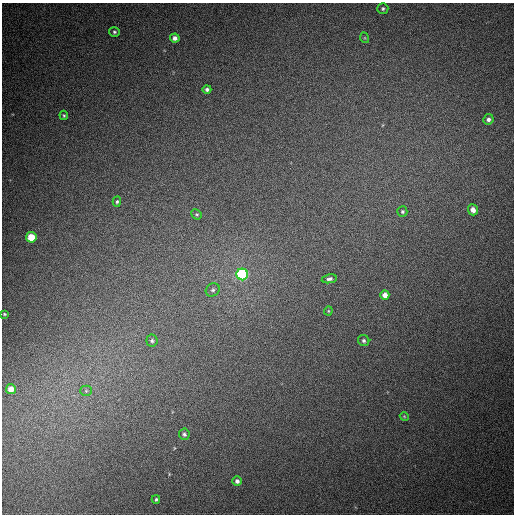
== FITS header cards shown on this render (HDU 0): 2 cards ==
NAXIS1  =                  512
NAXIS2  =                  512

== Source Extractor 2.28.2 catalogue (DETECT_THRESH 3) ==
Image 512 x 512 px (HDU 0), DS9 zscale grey, 1 PNG px = 1 image px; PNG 516 x 516 px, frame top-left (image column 1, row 512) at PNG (2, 3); each listed source drawn as its Kron ellipse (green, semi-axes under 4 px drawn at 4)
Background 493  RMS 14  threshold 41.3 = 3 sigma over >= 5 px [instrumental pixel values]
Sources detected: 26; all 26 listed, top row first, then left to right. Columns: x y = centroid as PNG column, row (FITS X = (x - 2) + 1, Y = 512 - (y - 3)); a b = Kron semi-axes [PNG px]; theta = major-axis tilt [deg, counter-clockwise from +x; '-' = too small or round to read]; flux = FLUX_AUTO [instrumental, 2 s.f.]
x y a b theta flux
383 8 5 5 - 1800
114 32 5 4 - 1600
175 38 5 4 - 3900
365 38 5 3 - 840
207 89 4 4 - 2200
64 115 4 3 - 1100
488 119 5 5 - 3000
117 202 5 4 - 1400
473 210 5 5 - 6500
402 212 5 5 - 1600
197 214 5 4 - 1400
31 237 5 5 - 26000
242 274 6 5 - 190000
329 279 7 4 10 2400
213 290 7 6 - 2400
385 295 5 4 - 6500
328 311 4 4 - 920
4 314 3 3 - 1000
364 340 6 5 - 2100
152 341 6 5 - 2100
11 389 5 5 - 12000
86 391 5 5 - 1700
404 416 4 3 - 840
184 434 5 5 - 2200
237 481 5 5 - 2800
156 499 4 3 - 1300